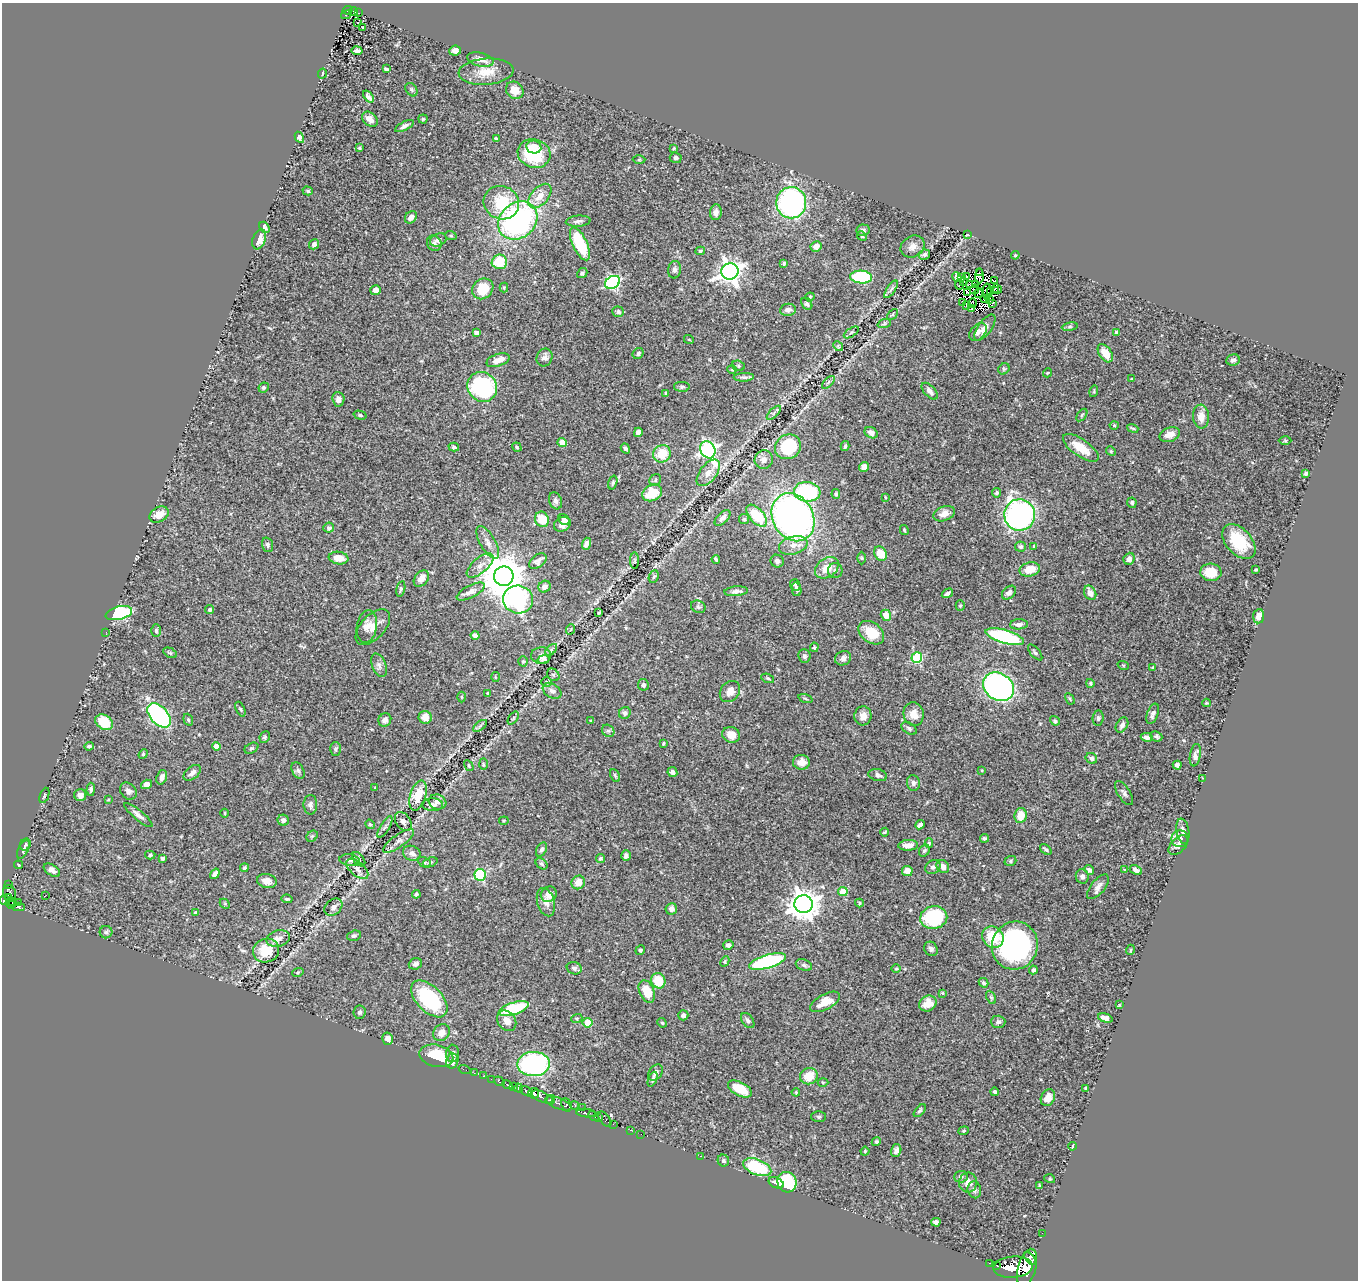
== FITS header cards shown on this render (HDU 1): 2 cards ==
NAXIS1  =                 1356
NAXIS2  =                 1278

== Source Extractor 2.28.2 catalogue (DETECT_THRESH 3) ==
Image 1356 x 1278 px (HDU 1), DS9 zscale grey, 1 PNG px = 1 image px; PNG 1360 x 1282 px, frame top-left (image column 1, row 1278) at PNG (2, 3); each listed source drawn as its Kron ellipse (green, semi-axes under 4 px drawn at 4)
Background 0.451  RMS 0.022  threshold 0.0654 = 3 sigma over >= 5 px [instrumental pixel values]
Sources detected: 468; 4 with non-positive FLUX_AUTO (blend fragments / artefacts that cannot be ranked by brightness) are neither listed nor drawn; the other 464 listed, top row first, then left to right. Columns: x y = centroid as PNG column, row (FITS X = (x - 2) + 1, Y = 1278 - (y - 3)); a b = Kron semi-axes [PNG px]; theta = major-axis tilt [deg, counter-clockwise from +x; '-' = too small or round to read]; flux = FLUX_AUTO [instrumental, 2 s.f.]
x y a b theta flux
348 10 5 3 - 18
353 11 4 3 - 30
358 13 3 2 - 3.5
346 15 5 2 - 7.6
358 23 3 2 - 1.6
363 28 3 3 - 1.6
357 51 5 4 - 5.9
455 51 6 5 - 8.4
480 60 13 7 -14 14
386 69 4 3 - 3.1
486 72 27 13 4 27
322 74 5 3 - 2.1
411 90 7 5 -56 2.6
515 90 9 8 - 16
368 97 7 4 -53 4.3
370 119 9 6 -42 9.3
423 119 4 4 - 1.8
404 126 10 4 28 4.6
299 137 6 4 -62 8.3
496 139 4 3 - 2.1
534 147 7 6 - 14
359 148 4 3 - 1.6
674 148 4 3 - 1.3
534 153 16 14 -18 85
676 158 6 5 - 3.2
639 160 6 4 1 2
308 191 5 4 - 2.1
540 196 14 8 49 17
501 203 18 16 -26 56
791 203 15 15 - 270
716 212 8 6 82 6.5
411 217 6 5 - 8.3
518 220 21 17 41 310
578 221 12 5 4 5.4
264 227 6 4 -51 3.6
863 230 6 5 - 3.8
967 235 3 2 - 1.2
451 236 6 3 -18 1.7
862 236 5 4 - 1.7
259 239 10 6 71 13
438 240 9 6 25 5.4
434 243 8 7 - 4.6
314 244 5 4 - 4.6
580 244 18 7 -65 85
816 246 6 5 - 8.4
913 246 13 10 33 9.9
700 251 5 3 - 2.1
925 255 5 5 - 3.7
1015 255 4 4 - 1.8
499 262 7 7 - 38
784 263 4 3 - 1.8
674 270 9 6 81 4.8
730 271 8 8 - 1000
979 272 4 2 - 4.3
582 273 5 4 - 2.8
966 276 2 2 - 1.1
979 276 7 2 88 3.8
861 277 11 6 -3 110
957 277 5 4 - 3.8
962 278 3 2 - 1.2
994 280 3 2 - 0.96
963 281 3 2 - 0.92
613 282 8 6 31 250
959 284 5 3 - 3.7
969 284 4 3 - 1.2
975 284 2 2 - 1.2
504 288 5 4 - 1.8
483 289 11 9 40 39
891 289 10 4 56 3.5
975 289 5 2 - 1.2
997 289 5 2 - 0.27
376 290 5 5 - 8.5
991 291 3 2 - 1
995 291 2 2 - 0.87
987 292 8 2 89 0.82
968 293 3 2 - 1.3
979 293 4 3 - 0.49
810 297 5 4 - 1.7
985 298 3 2 - 1.9
989 299 3 2 - 0.17
962 302 3 2 - 0.19
973 303 5 3 - 0.1
993 303 3 2 - 0.99
807 304 6 5 - 2.7
966 306 4 2 - 3
972 309 4 2 - 0.26
788 310 8 6 7 5.5
618 312 6 5 - 3.6
892 314 6 4 45 1.9
884 324 7 4 19 2.8
985 327 15 7 54 8.8
1070 327 8 4 8 2.4
476 332 4 3 - 3.7
851 332 8 3 34 1.5
978 332 10 7 47 7.7
1117 333 4 3 - 8
689 340 5 3 - 1.1
838 346 5 4 - 1.4
638 353 6 5 - 3.2
1105 353 10 6 -56 23
545 358 9 7 68 6.7
498 360 12 6 19 13
1233 360 7 5 9 4.1
738 366 6 5 - 2.5
732 369 4 4 - 1.7
1004 369 6 5 - 2.3
1047 373 5 3 - 1.4
744 377 10 4 2 3.4
1132 379 4 3 - 1.6
828 382 8 3 45 2.5
264 387 5 4 - 2.8
482 387 15 14 - 170
682 387 8 5 -2 2.8
930 391 10 5 -47 7.3
1094 391 6 3 74 1.6
666 394 4 3 - 2.1
338 399 7 6 - 6
774 413 9 3 45 3
360 415 6 4 -16 2.8
1082 415 7 3 53 2
1201 417 12 8 -86 13
1114 425 4 4 - 1.6
1133 428 6 3 -21 1.9
638 432 4 4 - 8.2
871 433 7 5 -29 8.2
1170 435 10 7 17 12
1285 441 6 4 -1 1.9
562 442 4 4 - 28
845 446 5 3 - 2.4
454 447 5 4 - 2.7
517 447 5 4 - 2.3
788 447 13 12 - 81
625 448 5 4 - 3.4
1081 448 21 8 -35 27
708 450 9 7 -61 420
1111 451 5 4 - 1.7
662 454 9 8 - 34
764 460 9 9 - 8.3
864 467 5 5 - 9.9
708 473 15 8 52 12
1306 473 4 4 - 4.1
655 480 6 5 - 2.5
613 483 7 4 73 2.4
807 492 13 10 -7 120
652 493 10 8 27 34
997 493 5 4 - 2.7
836 494 5 4 - 2.2
885 497 4 2 - 0.97
555 501 9 6 -70 4.7
1132 503 5 5 - 3
944 514 11 7 21 11
159 515 10 7 30 16
1020 515 15 15 - 410
757 516 13 7 -49 55
793 517 25 20 -61 600
723 518 10 5 44 5.8
542 519 8 7 - 29
744 519 5 5 - 2
564 520 6 5 - 4.7
562 524 9 7 26 7.6
329 528 5 5 - 3.5
904 530 5 3 - 1.9
488 542 18 7 -60 10
1239 542 20 12 -48 64
586 544 6 4 71 4.8
268 545 7 5 -71 3.4
793 545 15 9 14 14
1034 546 4 3 - 2
1020 547 5 5 - 3.4
881 554 7 6 - 27
339 558 10 6 -9 19
862 558 6 4 -89 2
716 559 4 3 - 2.6
1129 559 6 5 - 7.4
538 561 10 6 38 5.2
635 561 8 4 90 1.7
777 561 7 6 - 4.9
480 565 16 7 39 11
827 568 13 9 36 23
1030 569 10 7 14 24
835 570 7 7 - 4.9
1256 570 3 3 - 1.8
1211 572 10 8 -4 25
504 576 10 9 - 6200
654 577 6 5 - 2.6
421 579 9 6 50 12
795 585 6 5 - 3.1
545 587 6 5 - 5.4
401 589 8 4 77 2.9
797 589 7 4 -77 3.3
736 591 12 5 4 5.3
471 592 15 6 28 8.1
947 593 6 4 33 4.5
1009 593 8 5 45 5.2
1090 593 7 5 -62 11
518 600 15 14 - 170
960 606 5 4 - 2.1
698 607 7 6 - 3.3
210 610 5 4 - 3
599 612 4 3 - 1.8
119 613 13 6 14 150
886 615 6 5 - 18
1259 616 7 5 84 10
1019 624 9 5 4 5.3
367 627 17 10 81 11
373 627 22 12 47 17
571 629 5 3 - 1.2
156 631 6 5 - 3.4
106 632 2 2 - 7.3
871 633 14 10 -38 34
475 635 4 4 - 7.2
1005 637 20 6 -16 150
814 647 5 4 - 1.8
551 650 7 4 45 3
170 653 7 4 -29 2.2
1035 653 9 4 -50 2.9
541 655 10 8 1 7.4
804 656 7 6 - 3.9
843 658 8 7 - 6.1
917 658 5 5 - 130
544 659 6 4 10 3.8
523 661 5 4 - 1.8
379 665 12 7 -69 6.4
1123 665 6 3 -18 1.5
1153 667 3 3 - 1.8
553 675 7 5 -47 2.3
495 677 5 3 - 1.4
768 678 7 4 -20 1.9
547 682 5 4 - 2
1090 683 4 4 - 2.2
643 685 6 5 - 4.1
998 687 16 13 -36 400
552 691 10 7 -32 5.9
730 691 11 9 51 13
488 693 3 3 - 1.7
461 697 5 3 - 1.4
805 698 7 3 -19 1.6
1070 699 6 2 -60 1.4
1206 703 4 3 - 1.5
240 709 8 4 -66 2.3
625 713 6 5 - 4.2
914 714 12 10 -75 14
1153 714 10 5 69 6.3
159 715 14 8 -47 210
863 716 9 8 - 11
425 717 6 6 - 11
513 718 7 4 53 2.1
1098 718 7 5 83 2.9
188 720 6 4 -69 2.2
385 720 7 6 - 5.8
591 721 4 3 - 1.3
1055 721 5 4 - 2.8
104 722 9 7 -35 47
1122 725 8 5 58 5.2
480 726 8 4 37 2.9
909 728 8 5 -31 3.2
608 731 7 5 -42 3.2
731 735 9 7 -20 17
1156 736 6 5 - 3.2
265 737 6 5 - 2.8
1147 737 6 4 -11 5.7
663 743 3 2 - 1.5
89 746 4 4 - 3.3
216 746 4 4 - 15
251 748 7 5 29 2.7
336 749 7 5 90 2.9
143 754 5 4 - 1.7
1195 755 11 5 79 5.8
1091 758 6 5 - 4.5
801 762 8 7 - 13
483 764 6 4 -88 1.9
1177 765 4 4 - 4.5
469 766 6 3 -60 1.6
298 770 9 5 -63 3.4
982 771 3 2 - 1.1
672 772 5 4 - 4.7
192 773 10 6 40 7.7
878 775 9 6 -13 5.1
615 776 7 4 -63 2.2
162 777 7 5 72 5.4
1203 778 3 2 - 1.6
913 783 8 6 -85 4.7
147 784 6 4 18 7.8
375 788 4 4 - 1.2
91 789 6 4 90 3.3
128 791 9 7 -45 6
1124 793 13 6 -57 5.2
44 795 8 2 69 1.4
80 795 6 6 - 8
418 795 15 7 73 35
108 800 4 2 - 1.2
437 802 9 7 -18 6.6
310 805 10 7 89 5.2
432 805 11 6 -2 6.3
225 813 4 3 - 1.3
138 815 18 5 -39 7.6
1021 815 7 6 - 23
283 820 6 5 - 6.8
403 821 10 7 -55 6.5
504 821 5 4 - 1.7
370 824 5 4 - 1.8
920 825 5 4 - 5.9
385 827 12 4 59 3.7
1183 831 13 6 -80 7.3
884 832 4 3 - 1.8
312 836 6 5 - 2.2
984 838 4 4 - 2.6
1180 839 9 8 - 5.2
399 841 18 6 35 8.5
929 843 5 4 - 2.2
25 845 6 5 - 3.1
908 845 10 5 3 9.3
1178 845 11 7 46 6.8
23 850 10 5 63 3.4
541 850 8 5 61 4
1046 850 7 3 -39 2.8
924 851 6 5 - 2.5
412 853 9 7 -23 6.8
150 855 5 4 - 2.2
626 855 5 4 - 4.2
162 858 4 4 - 2.7
601 858 4 4 - 2.1
359 859 8 5 -52 3.4
350 860 10 6 -8 5
1010 861 6 4 18 2.4
424 862 7 5 -28 2.6
430 862 8 4 20 2.3
541 864 7 4 -40 2.3
18 865 4 4 - 2
943 866 7 5 -49 8.9
933 867 8 6 33 4.4
244 868 4 3 - 2.5
357 869 13 7 -41 9.1
52 870 9 5 -34 6.9
1089 870 5 4 - 4.3
1125 870 4 4 - 1.7
1136 870 7 4 -26 5.7
907 871 5 5 - 12
215 874 6 4 55 6.7
480 875 6 5 - 140
1082 876 7 6 - 5
267 881 10 7 -12 12
578 882 7 6 - 16
9 884 3 2 - 10
1098 887 15 7 51 8.1
843 892 5 4 - 34
10 894 8 6 -76 160
416 894 4 4 - 2.6
549 894 8 7 - 10
46 895 3 2 - 0.76
9 897 4 3 - 78
287 899 6 4 -7 2.1
5 900 6 4 2 150
12 901 5 3 - 70
19 902 2 2 - 1.5
546 902 14 8 -73 11
859 903 4 4 - 2
10 904 5 2 - 51
225 904 6 4 -46 1.8
804 904 9 9 - 2000
18 907 6 3 -1 74
333 907 10 7 41 7.4
671 909 6 5 - 5.4
195 912 3 3 - 1.8
934 917 13 11 9 110
106 932 6 6 - 2.9
354 936 7 5 18 2.9
993 937 11 10 - 46
278 938 12 8 14 8.5
728 945 5 4 - 4.2
1015 946 24 23 - 340
931 949 7 6 - 4.4
640 950 5 4 - 2.2
1130 950 5 3 - 1.1
266 951 13 11 20 34
725 961 5 4 - 1.8
768 961 19 6 16 170
415 964 7 5 19 4.7
804 965 8 5 -20 3.7
574 968 7 6 - 5.1
896 969 4 3 - 1.4
1033 970 4 4 - 3.3
298 972 6 3 19 1.6
658 981 8 7 - 30
984 983 5 4 - 2.9
647 991 12 7 -67 31
942 993 4 3 - 1.4
991 997 7 4 -63 2.2
429 999 22 12 -46 130
825 1002 16 7 27 21
928 1004 9 7 32 15
1119 1005 4 3 - 1.1
514 1009 15 6 18 95
359 1012 7 6 - 4
683 1015 5 5 - 3.4
577 1018 5 3 - 1.8
1105 1018 7 4 -15 6.6
748 1020 8 5 -55 4.2
507 1021 11 8 -54 13
998 1022 7 6 - 4.5
588 1023 5 4 - 41
662 1023 5 4 - 2
441 1033 9 7 48 11
388 1039 6 5 - 6.6
452 1053 8 6 86 5.6
436 1056 17 11 -13 47
452 1061 7 6 - 8.3
534 1064 16 12 3 260
464 1070 6 2 -19 3.8
474 1073 3 2 - 4.9
655 1073 9 6 55 6.4
483 1076 2 2 - 6.4
809 1076 9 8 - 25
491 1079 2 2 - 2.7
653 1079 8 4 68 2.7
499 1081 5 3 - 72
823 1082 5 3 - 1.5
507 1085 5 3 - 86
514 1087 4 3 - 81
518 1088 4 3 - 190
1086 1088 3 3 - 2.8
740 1089 13 6 -28 39
527 1091 7 3 -33 220
796 1092 4 4 - 1.4
994 1092 4 4 - 3.3
534 1093 5 5 - 290
542 1097 11 5 -23 220
1048 1098 9 6 64 12
551 1100 5 3 - 160
559 1103 13 5 -21 130
566 1105 7 5 -68 83
575 1105 4 3 - 29
582 1108 3 2 - 6
920 1111 8 4 50 2.8
586 1113 9 3 -5 250
593 1116 6 4 -53 120
819 1117 7 5 -1 2.5
598 1118 3 3 - 89
605 1119 9 5 -53 61
613 1124 3 2 - 2.9
630 1130 3 2 - 4
964 1131 5 4 - 1.8
641 1134 2 2 - 3.6
876 1142 5 4 - 2.6
1073 1146 4 2 - 1.8
865 1151 4 4 - 1.7
896 1151 6 5 - 5.2
701 1156 3 2 - 6.9
723 1161 6 5 - 3
757 1167 15 7 -21 83
961 1177 7 6 - 4.2
1050 1179 5 3 - 1.2
787 1182 10 9 - 84
776 1183 8 5 -26 8.9
968 1183 10 9 - 11
1039 1186 3 3 - 1.9
974 1190 8 6 -75 4.1
936 1222 4 4 - 4.3
1042 1233 2 2 - 2.2
1030 1258 7 3 -52 190
990 1263 3 2 - 14
997 1265 3 2 - 69
1013 1267 20 10 4 1700
1027 1268 19 9 74 1500
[4 non-positive-flux detections neither listed nor drawn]